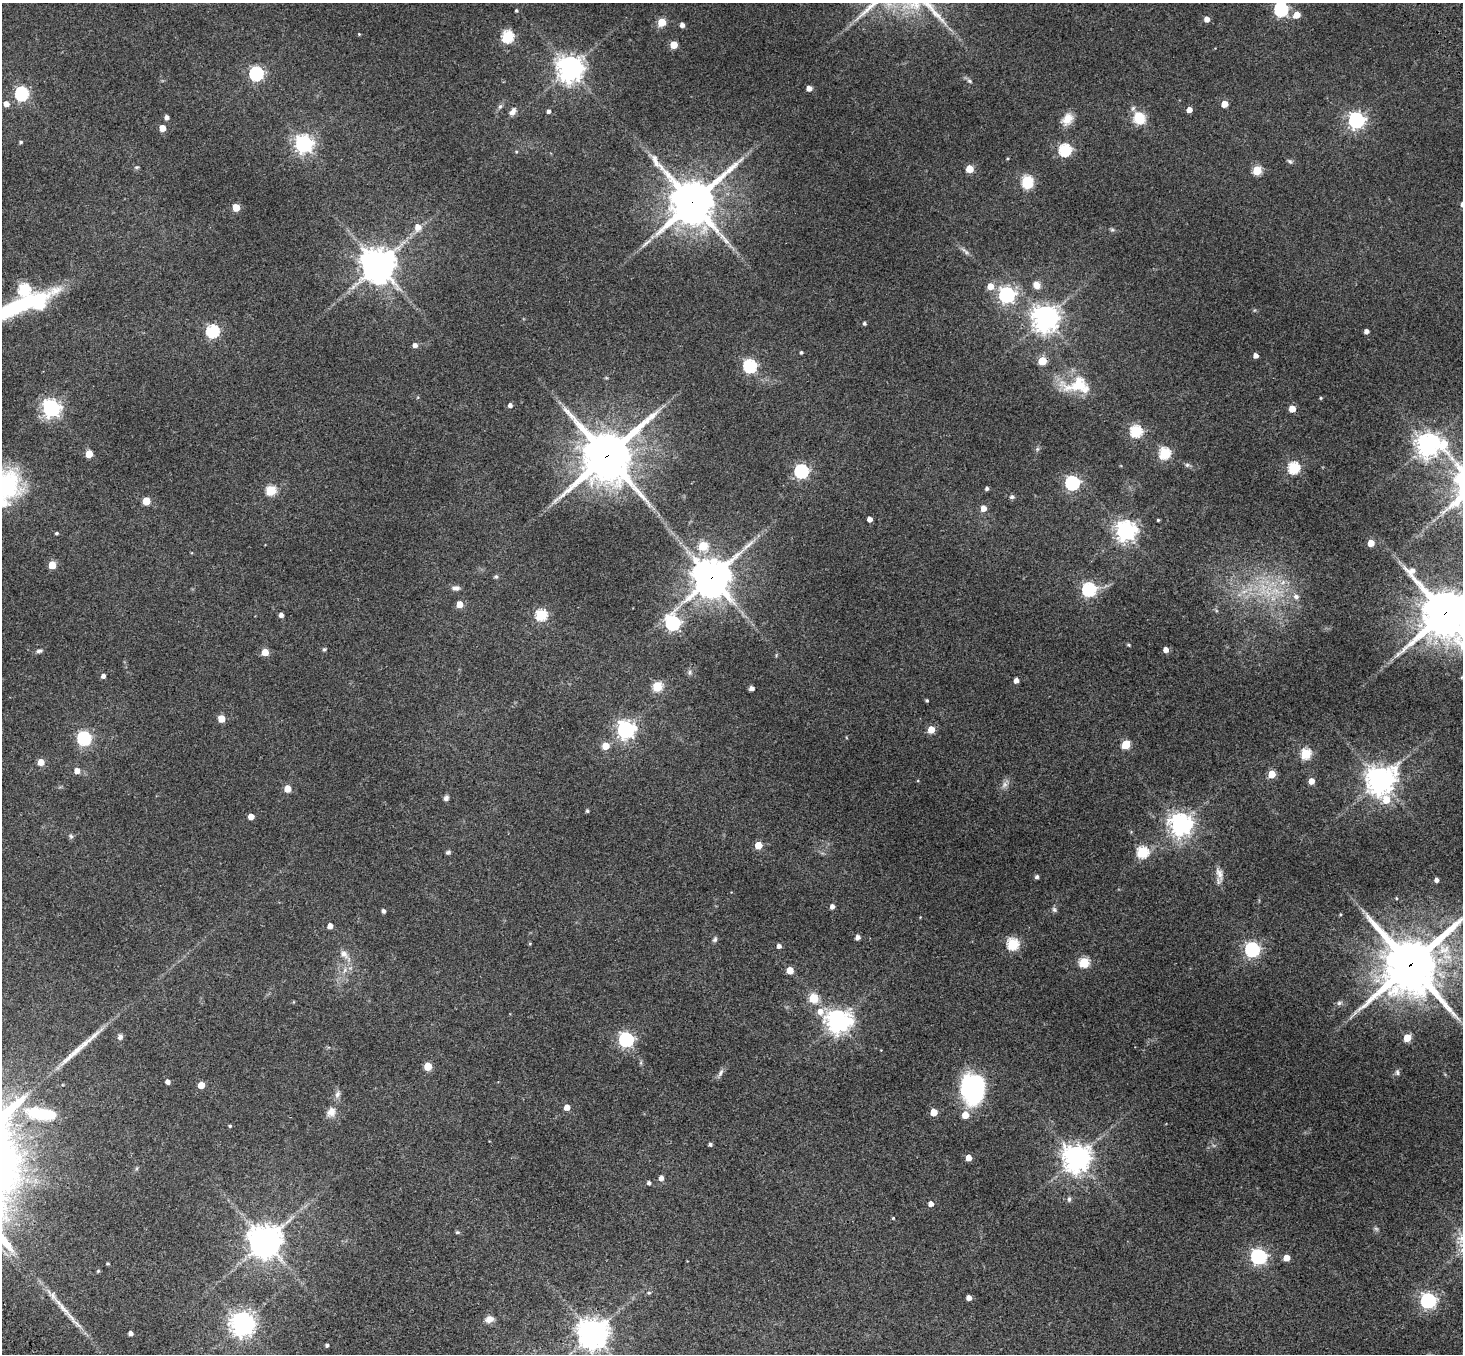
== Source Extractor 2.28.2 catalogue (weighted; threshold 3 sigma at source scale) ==
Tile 7 of 4 x 4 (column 3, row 2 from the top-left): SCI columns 3105-4565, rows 3173-4524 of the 6205 x 6204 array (HDU 1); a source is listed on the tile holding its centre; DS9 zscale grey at full resolution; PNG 1465 x 1356 px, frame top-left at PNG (2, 3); no overlay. Shown black and unused: <1% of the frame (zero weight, under 3 of 4 exposures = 9% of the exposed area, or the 3 px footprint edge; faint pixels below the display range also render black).
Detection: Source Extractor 2.28.2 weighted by HDU 2 'WHT'; one run over the whole footprint, this tile lists its part. Background 0.0446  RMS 0.0054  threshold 0.0243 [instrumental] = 3 sigma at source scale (4.5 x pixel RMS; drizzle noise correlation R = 1.50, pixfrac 1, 0.05/0.05 arcsec/px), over >= 5 px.
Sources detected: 197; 1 too faint to see at this stretch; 3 inside a brighter object's white glare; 3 long thin detections or spike segments (spike, bleed or trail) — not listed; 1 inside a brighter listed object's ellipse — not listed separately; the other 189 listed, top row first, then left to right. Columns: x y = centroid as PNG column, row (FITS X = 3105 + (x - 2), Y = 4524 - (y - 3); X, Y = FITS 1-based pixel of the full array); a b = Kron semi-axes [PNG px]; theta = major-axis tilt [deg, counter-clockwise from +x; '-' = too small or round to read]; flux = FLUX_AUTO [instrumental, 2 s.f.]
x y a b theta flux
1281 9 6 6 - 94
516 11 4 3 - 0.69
1297 15 5 5 - 7
1207 19 4 4 - 3.9
662 22 5 5 - 17
682 25 4 4 - 2.3
359 34 4 3 - 0.44
507 37 6 6 - 57
674 45 5 5 - 12
570 68 8 8 - 510
256 74 6 6 - 100
969 81 7 5 -28 1
809 88 4 4 - 4.2
21 94 6 6 - 84
6 104 5 5 - 3.9
1224 104 5 4 - 8.8
500 106 7 5 67 1.1
1189 110 4 4 - 4.2
549 111 4 4 - 1.6
513 112 11 7 60 2.4
167 117 4 4 - 2
1139 118 16 13 -53 11
1067 119 16 11 54 5.9
1356 120 6 6 - 180
162 128 5 4 - 7.4
21 142 4 4 - 0.79
304 144 7 6 - 210
1065 150 6 6 - 66
516 151 5 3 - 0.51
1290 161 7 5 -40 1
136 167 6 3 0 0.65
969 169 5 5 - 13
1257 170 5 5 - 25
1027 181 6 5 - 42
692 202 15 15 - 1900
236 207 5 5 - 12
418 227 8 7 - 4.2
1112 230 6 4 -1 0.77
378 265 10 10 - 1100
1037 285 9 7 -47 3.7
990 286 5 5 - 6.6
24 289 6 6 - 59
1007 295 6 6 - 160
28 306 82 16 17 99
1045 318 9 9 - 480
864 323 4 4 - 0.99
213 331 6 6 - 71
1366 331 4 4 - 2.4
415 345 5 5 - 2.3
801 352 4 4 - 0.73
1256 355 4 4 - 2.4
1042 361 5 5 - 16
750 366 6 6 - 78
1077 385 39 20 -1 20
1321 398 4 3 - 0.62
510 405 5 4 - 1.8
51 408 7 6 - 210
1292 409 5 5 - 9.2
1136 431 6 6 - 61
1444 443 24 11 -68 17
1427 444 8 7 - 450
1037 449 6 4 71 0.77
1164 453 6 5 - 52
89 454 5 5 - 12
607 456 17 16 - 2400
1187 465 6 5 - 1
1294 468 6 5 - 57
801 471 6 6 - 93
1072 483 6 6 - 110
5 486 39 35 15 55
987 489 4 4 - 1.4
271 490 5 5 - 34
1012 497 6 5 - 1.2
146 501 5 5 - 15
983 508 5 5 - 5.2
870 519 4 4 - 3.4
1158 520 3 3 - 0.56
1125 531 7 7 - 320
57 533 4 4 - 0.78
1371 543 5 4 - 8.9
703 546 5 5 - 26
52 565 5 5 - 15
496 577 5 5 - 0.93
711 578 13 12 - 1300
1283 582 7 5 47 1.7
456 588 10 6 6 1.9
1089 589 6 6 - 93
1276 590 15 7 -16 6
1244 591 7 4 19 1.7
1296 597 8 7 - 2
460 604 5 5 - 8
1445 613 17 15 44 2200
281 615 4 4 - 2
541 615 6 5 - 50
673 623 7 6 - 120
1129 645 5 4 - 0.58
324 649 5 4 - 0.88
1166 650 5 4 - 3.6
39 651 8 5 9 1.2
265 652 5 5 - 9.5
690 672 7 4 89 1
103 676 4 4 - 2.1
1016 680 4 4 - 2.8
657 686 5 5 - 32
751 688 5 4 - 1.7
927 700 3 3 - 0.7
221 719 5 5 - 10
931 729 5 4 - 9.9
626 730 7 7 - 220
84 738 6 6 - 87
1126 744 5 5 - 22
606 746 5 5 - 9.5
1306 754 5 5 - 39
41 762 5 4 - 7.5
77 771 5 5 - 3.3
1272 774 5 5 - 13
1380 780 10 9 - 620
1311 781 5 5 - 5.1
1004 785 10 7 46 2.1
288 789 5 5 - 8.7
446 798 7 6 - 1.4
1386 800 9 7 -45 10
587 811 4 4 - 0.85
251 816 4 4 - 4.8
1181 824 7 7 - 410
71 836 6 5 - 0.95
758 845 5 5 - 13
448 852 7 4 11 0.88
1142 852 6 5 - 51
1219 874 21 8 -73 4
1037 877 4 4 - 1.3
1436 880 4 4 - 2
1396 898 3 3 - 0.52
832 906 4 4 - 2.4
1054 910 8 5 -49 1.1
383 911 4 4 - 1.5
330 926 4 4 - 3.6
858 937 4 4 - 2.3
715 939 8 5 69 1
1012 944 5 5 - 54
779 946 4 4 - 2.2
1252 950 6 6 - 120
344 954 12 9 -42 3.2
1084 962 5 5 - 36
1410 965 20 18 50 2700
345 970 7 4 71 1.1
790 970 5 5 - 8.4
813 998 5 5 - 27
293 1002 4 3 - 0.37
1339 1003 8 6 17 1.2
820 1011 8 8 - 4.1
837 1021 8 7 - 440
120 1037 7 6 - 1.6
1407 1038 5 5 - 13
626 1040 6 6 - 120
428 1066 5 5 - 15
1397 1072 8 5 -80 1.1
720 1073 11 6 61 1.7
168 1082 4 4 - 2.5
201 1085 5 4 - 8.2
976 1093 28 20 31 50
337 1094 10 6 60 1.9
567 1107 5 4 - 5.1
331 1112 13 11 63 4.2
934 1112 5 5 - 11
44 1114 39 15 -7 22
230 1126 4 3 - 0.65
710 1144 4 3 - 1
969 1158 5 4 - 6.1
1076 1158 9 9 - 510
661 1178 5 5 - 2.3
649 1183 4 4 - 1.4
1069 1199 7 5 -90 1
931 1204 5 4 - 3.1
893 1218 4 3 - 0.48
457 1232 6 4 19 0.68
265 1241 10 10 - 900
1258 1257 7 6 - 140
1286 1258 5 4 - 7.3
107 1263 5 3 - 0.52
98 1271 4 4 - 0.67
649 1293 5 4 - 0.63
969 1298 4 4 - 2.9
1428 1301 6 6 - 140
489 1319 10 7 16 3.4
242 1324 8 7 - 450
131 1333 4 4 - 2.2
593 1334 9 9 - 790
327 1345 4 3 - 1.1
Overlapping masked pixels (flux is a lower limit): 5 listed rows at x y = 692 202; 607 456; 711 578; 1445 613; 1410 965
Isophote crosses this tile's border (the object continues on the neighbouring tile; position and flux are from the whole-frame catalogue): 5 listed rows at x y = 1281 9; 28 306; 5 486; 1445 613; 1410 965